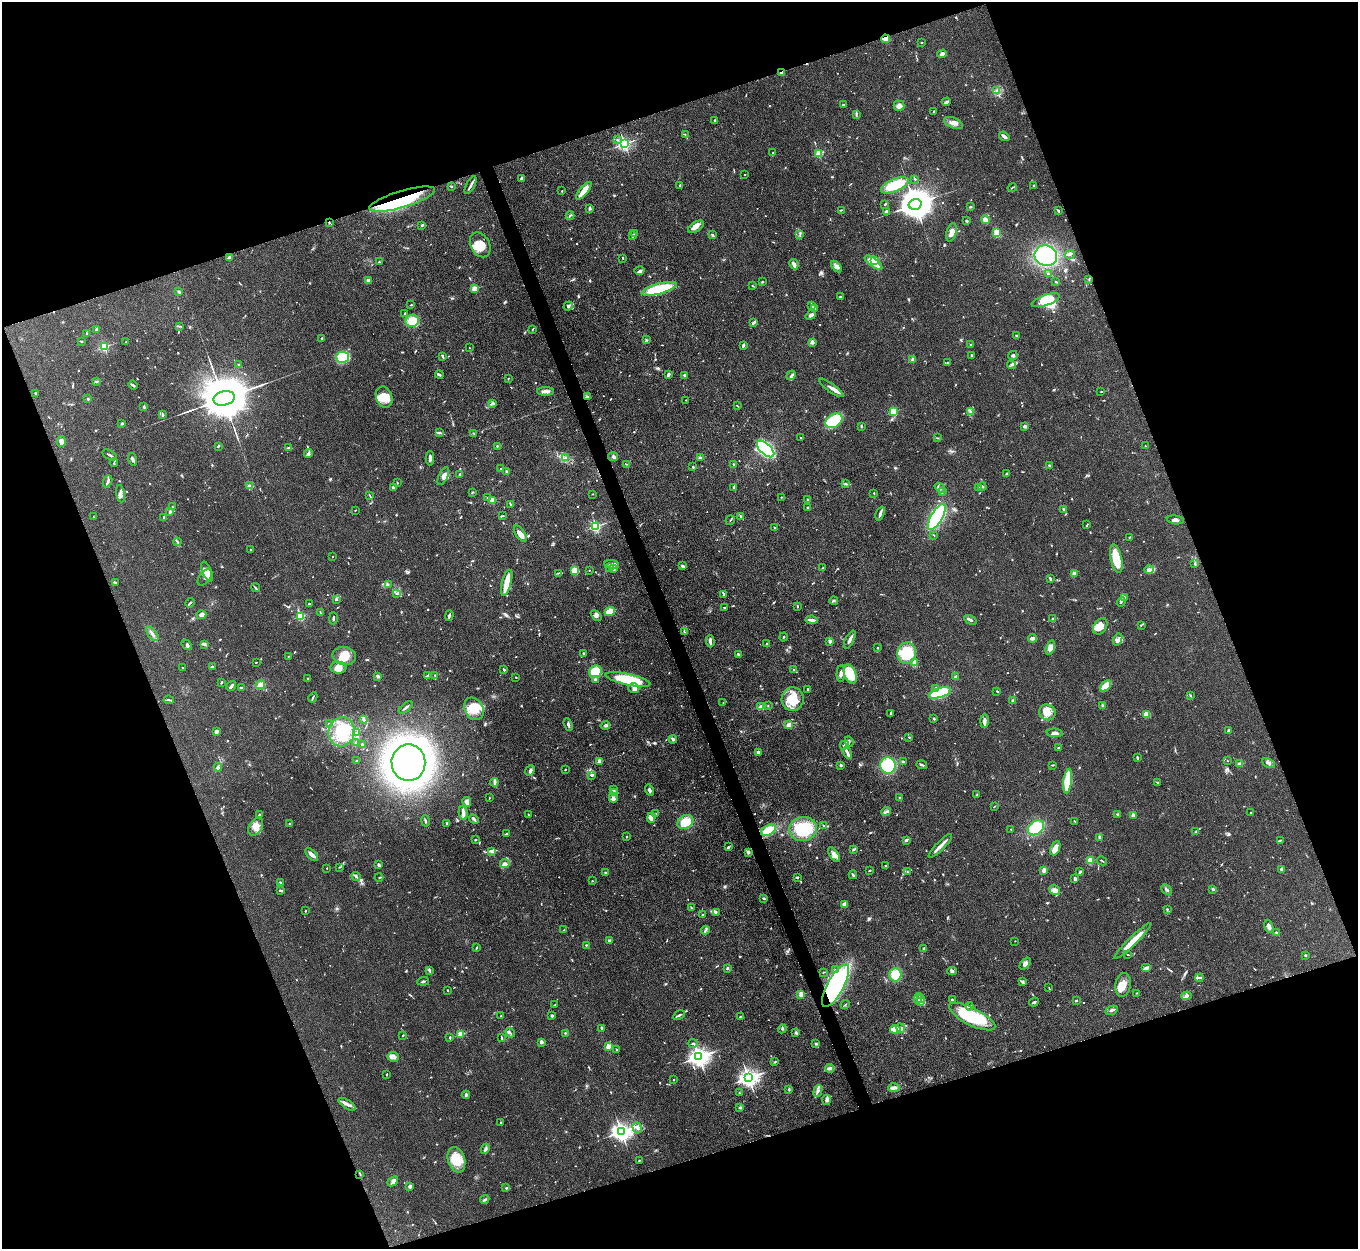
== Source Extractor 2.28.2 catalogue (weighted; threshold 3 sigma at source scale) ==
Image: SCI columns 2-5424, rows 277-5262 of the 5427 x 5413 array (HDU 1 of 3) = the unmasked area's bounding box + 8 px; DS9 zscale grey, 4 x 4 block average (1 PNG px = mean of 4 x 4 image px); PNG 1360 x 1251 px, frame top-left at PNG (2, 2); each listed source drawn as its Kron ellipse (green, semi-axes under 4 px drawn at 4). Shown black and unused: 40% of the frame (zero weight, under 3 of 4 exposures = <1% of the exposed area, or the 3 px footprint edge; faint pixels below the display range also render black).
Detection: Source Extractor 2.28.2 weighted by HDU 2 'WHT'. Background 0.107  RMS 0.0065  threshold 0.0295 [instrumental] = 3 sigma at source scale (4.5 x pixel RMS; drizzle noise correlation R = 1.50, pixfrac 1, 0.05/0.05 arcsec/px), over >= 5 px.
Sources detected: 1043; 7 too faint to see at this stretch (4 x 4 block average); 7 inside a brighter object's white glare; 3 cosmic-ray / hot-pixel residue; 7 long thin detections or spike segments (spike, bleed or trail) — neither listed nor drawn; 35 coinciding with a brighter row at this scale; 76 inside a brighter listed object's ellipse — not listed separately; of the other 908, all 500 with FLUX_AUTO >= 2.43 (the completeness limit of this list) listed and drawn (408 fainter detections not listed), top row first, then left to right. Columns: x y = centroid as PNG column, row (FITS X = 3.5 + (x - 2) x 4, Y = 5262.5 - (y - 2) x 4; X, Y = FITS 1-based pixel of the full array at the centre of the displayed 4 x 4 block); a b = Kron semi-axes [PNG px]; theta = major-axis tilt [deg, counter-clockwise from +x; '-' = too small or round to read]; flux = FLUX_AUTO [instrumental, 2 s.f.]
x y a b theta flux
885 39 4 3 - 10
921 42 2 2 - 4.3
942 54 5 3 - 13
782 73 3 2 - 13
997 91 3 2 - 5.4
946 102 4 3 - 9.1
843 105 2 2 - 5.7
899 106 5 5 - 15
933 112 2 2 - 4.2
856 114 4 2 - 5.2
715 121 3 2 - 3.7
953 123 10 5 -23 22
685 135 3 2 - 2.5
1004 136 5 2 - 14
617 140 2 2 - 3
624 144 2 2 - 870
773 153 3 2 - 2.4
819 153 2 2 - 210
745 174 2 2 - 2.6
521 178 3 2 - 6.5
915 179 3 2 - 2.7
471 185 10 2 62 11
680 185 2 2 - 8.1
895 185 15 6 23 110
451 186 3 2 - 4.4
1034 186 2 2 - 9
1012 187 4 2 - 3.4
562 191 2 2 - 2.8
584 191 11 3 50 49
402 199 34 8 17 270
885 204 3 2 - 3.3
915 204 6 5 - 9300
970 207 3 2 - 3.4
590 208 4 2 - 4.4
841 210 3 2 - 3.5
886 211 2 2 - 29
1058 211 3 2 - 5.4
570 216 4 2 - 4.7
985 220 5 4 - 17
966 221 3 2 - 4
329 222 3 2 - 4
422 225 4 3 - 5.7
696 227 8 4 32 22
951 232 9 5 75 24
997 233 4 3 - 62
634 234 3 2 - 2.5
800 234 4 2 - 3.5
712 235 3 2 - 5
632 236 2 2 - 21
480 245 13 9 -61 60
1070 254 5 2 - 6
1046 256 11 10 - 300
229 258 2 2 - 65
623 258 3 2 - 3.2
875 260 2 2 - 180
379 262 2 2 - 4.3
873 263 10 3 -36 56
794 264 5 3 - 18
836 267 6 4 -52 13
639 271 5 3 - 8.2
1048 274 3 2 - 3.4
1089 280 3 2 - 2.6
369 281 3 2 - 5
762 282 2 2 - 3.2
1056 282 2 2 - 3.6
753 286 3 2 - 2.9
475 289 2 2 - 140
659 289 18 5 15 180
179 292 3 3 - 4.8
840 297 2 2 - 4.9
1045 300 14 5 19 57
411 305 3 2 - 3
568 306 5 2 - 12
812 306 3 3 - 4.7
814 309 2 2 - 3.2
404 313 3 2 - 3.3
811 315 6 3 39 9.8
412 321 7 6 - 64
753 322 4 2 - 10
179 326 3 2 - 2.8
96 329 3 2 - 9.3
533 329 4 2 - 2.8
87 334 2 2 - 4.3
1016 336 3 2 - 3.2
322 338 2 2 - 3.2
646 340 3 2 - 2.8
81 341 2 2 - 2.7
126 342 2 2 - 6.5
812 342 2 2 - 72
743 345 4 2 - 8.4
971 345 2 2 - 4.9
104 347 2 2 - 380
469 348 2 2 - 3.7
442 356 4 2 - 6.7
971 356 3 2 - 4.9
1013 356 4 3 - 8.4
342 357 6 5 - 110
913 360 2 2 - 82
948 362 2 2 - 2.5
238 364 2 2 - 3.6
1011 365 4 2 - 6.9
439 374 4 3 - 6.5
668 375 4 3 - 9.4
684 375 2 2 - 15
791 375 5 2 - 7.6
508 378 2 2 - 2.9
96 382 3 2 - 3.3
133 385 5 2 - 6.1
831 388 14 2 -36 17
545 391 8 3 1 17
1101 392 2 2 - 2.8
35 393 2 2 - 2.6
384 397 11 8 -70 59
588 397 3 2 - 4.5
224 398 11 7 14 28000
88 399 2 2 - 5.5
686 400 2 2 - 5.1
493 403 4 2 - 4.5
737 406 4 2 - 3.1
144 407 2 2 - 4.9
894 412 2 2 - 240
970 412 3 2 - 3
162 415 2 2 - 2.7
834 421 9 6 34 160
122 423 3 2 - 4.4
861 426 4 2 - 3.8
1025 426 4 3 - 8.9
440 433 4 2 - 5.6
474 433 2 2 - 2.6
801 438 2 2 - 2.9
938 438 3 2 - 2.8
61 441 5 3 - 24
218 446 3 2 - 3
497 446 2 2 - 4.8
1145 446 2 2 - 4.7
289 448 4 2 - 8.7
766 449 10 5 -43 480
308 454 4 3 - 7.8
109 455 8 2 -30 10
565 457 2 2 - 3.1
613 457 5 3 - 8.5
430 458 7 2 -90 14
700 458 4 2 - 4.9
132 459 6 3 -73 9.8
114 463 4 2 - 3.6
626 464 3 2 - 3.7
734 465 3 2 - 4.9
1050 465 4 2 - 4.6
693 467 2 2 - 17
500 469 2 2 - 2.5
506 471 2 2 - 3.4
1006 474 3 2 - 3.9
459 475 2 2 - 7.9
443 476 10 4 65 19
107 481 6 2 63 8.9
397 483 2 2 - 2.8
846 484 3 2 - 5
249 486 4 3 - 7
982 486 4 2 - 5.6
393 487 3 2 - 7.9
734 487 4 2 - 4.9
940 488 5 2 - 7.4
979 488 2 2 - 9.8
472 492 3 2 - 3
943 492 2 2 - 2.7
874 493 2 2 - 3.3
120 494 9 3 -81 16
592 494 2 2 - 5.8
370 495 3 2 - 3
781 497 2 2 - 2.5
487 498 2 2 - 2.9
492 500 2 2 - 150
807 500 3 2 - 4.3
510 504 4 2 - 4.1
172 507 3 2 - 3.7
808 508 3 2 - 4.6
1063 509 3 2 - 4.4
355 510 2 2 - 2.9
170 511 2 2 - 14
880 513 7 2 68 16
502 516 4 2 - 4.7
741 516 3 2 - 8.4
93 517 2 2 - 2.6
163 517 3 2 - 2.7
937 517 15 5 60 440
730 520 5 2 - 3.3
1175 520 8 2 -8 9.1
1087 525 3 2 - 3.8
596 526 2 2 - 570
775 528 3 2 - 4
520 534 9 4 -55 26
934 535 2 2 - 2.5
1129 537 3 2 - 2.7
177 542 4 2 - 5.2
251 550 2 2 - 6
332 557 2 2 - 3.5
1116 559 14 5 -78 100
612 564 7 3 -7 27
1195 564 3 2 - 5.7
682 566 4 3 - 7.2
610 568 4 2 - 3.7
823 568 3 2 - 2.5
613 569 4 2 - 5.3
1149 569 4 4 - 14
589 570 2 2 - 4.5
575 571 4 4 - 44
207 572 10 4 -68 28
558 573 4 2 - 4.6
1074 574 3 3 - 29
205 577 10 5 52 20
1051 579 3 2 - 3.9
115 582 3 2 - 5
507 583 13 4 75 53
388 585 2 2 - 3.6
255 588 4 2 - 4.6
396 594 2 2 - 2.6
724 594 3 2 - 3.9
1124 597 4 3 - 5.5
337 600 2 2 - 2.7
834 601 4 2 - 5.7
1121 602 5 2 - 3.8
190 603 5 2 - 6.9
310 604 3 2 - 2.6
797 606 3 2 - 3.3
725 607 3 2 - 4.6
610 611 5 4 - 48
320 613 4 2 - 3.6
201 615 5 3 - 18
449 615 5 2 - 8.3
301 616 2 2 - 330
596 616 6 4 -45 12
333 618 6 2 90 5.9
1053 619 3 3 - 10
812 620 6 2 -9 22
970 620 7 2 -31 11
1141 625 2 2 - 2.8
1100 626 9 6 56 44
684 632 3 2 - 3.1
152 634 8 3 -54 13
783 637 4 2 - 3.8
1032 638 4 2 - 20
1118 639 6 3 69 10
850 640 10 2 63 12
710 641 6 2 -87 14
829 642 3 3 - 5.3
204 644 4 2 - 5.1
766 644 3 2 - 2.7
187 645 6 4 -51 8.3
1050 647 7 4 72 23
878 648 2 2 - 8.5
584 653 2 2 - 4.6
907 653 11 9 82 140
738 655 3 2 - 6.7
344 656 12 9 -11 59
288 657 2 2 - 2.9
256 662 2 2 - 2.6
914 662 4 3 - 8.2
182 667 2 2 - 5.5
212 667 3 2 - 7.3
338 668 8 6 -4 36
504 670 3 2 - 4.7
793 670 2 2 - 9.6
595 672 6 6 - 93
841 674 8 3 86 12
850 674 10 6 -69 110
428 675 2 2 - 2.8
435 675 3 2 - 3.9
378 676 3 3 - 6
516 677 2 2 - 2.9
956 677 4 3 - 7
308 678 2 2 - 8.9
595 680 2 2 - 19
628 680 23 5 -12 210
222 682 2 2 - 6.3
260 685 5 4 - 22
231 686 5 2 - 15
1105 686 7 4 42 52
241 688 4 2 - 5.6
634 688 5 5 - 19
936 689 3 3 - 7.3
808 690 2 2 - 8
997 691 2 2 - 3.4
940 693 11 4 17 240
1190 696 2 2 - 3.8
313 697 5 2 - 5.7
793 699 12 11 - 110
169 700 5 2 - 5.8
1013 701 2 2 - 14
723 703 2 2 - 2.5
768 705 2 2 - 2.7
1102 706 2 2 - 3.8
406 707 8 2 39 8
760 707 3 3 - 14
474 709 12 9 -60 64
1047 712 8 7 - 44
891 713 3 2 - 3.1
1146 714 3 2 - 25
934 718 2 2 - 4.1
363 719 4 2 - 10
984 721 7 2 89 19
329 724 3 2 - 3.4
568 724 7 2 -70 7.5
605 725 5 2 - 6.7
789 725 4 3 - 17
216 731 3 2 - 14
1228 731 3 3 - 7.3
342 732 14 13 - 160
357 732 3 2 - 3.8
1055 733 8 2 -4 15
909 737 3 2 - 2.7
673 739 4 3 - 8.7
849 742 5 2 - 5.6
356 743 3 2 - 3.5
362 745 3 2 - 5.8
845 745 4 3 - 9.3
1059 747 2 2 - 3.9
758 752 2 2 - 11
847 753 6 3 -71 9.4
1137 758 3 2 - 6.1
356 761 3 2 - 2.9
599 761 2 2 - 78
903 761 3 2 - 4.5
1227 761 2 2 - 7.5
408 763 18 17 - 3800
1268 763 7 3 -26 11
1240 764 3 2 - 13
841 765 2 2 - 28
888 765 8 7 - 170
922 765 5 2 - 7
1052 765 4 2 - 2.9
218 767 4 3 - 8
565 769 2 2 - 3
530 770 6 3 49 10
592 775 4 3 - 7
1068 781 12 4 83 110
494 782 4 2 - 6.9
1157 782 3 2 - 2.9
614 790 3 2 - 4.2
650 790 5 2 - 9.5
615 792 2 2 - 2.5
977 795 3 2 - 2.5
899 797 2 2 - 3.2
489 798 2 2 - 3.2
613 798 5 3 - 10
467 802 5 3 - 23
994 806 3 2 - 3.1
886 812 5 2 - 7.6
463 813 7 3 -80 24
1250 813 2 2 - 7.6
528 814 2 2 - 2.8
656 814 2 2 - 2.8
1118 814 2 2 - 7.6
260 815 2 2 - 10
1133 815 2 2 - 58
651 818 5 4 - 11
474 819 5 3 - 8.4
425 821 6 2 -77 5.7
685 822 8 6 30 66
1075 822 4 2 - 4
447 823 3 2 - 4.8
289 824 2 2 - 5.5
824 826 2 2 - 3
256 827 9 6 57 33
1036 828 9 6 36 110
803 829 14 12 6 160
1011 829 2 2 - 2.9
768 830 8 5 27 85
1195 832 4 2 - 2.7
506 834 3 2 - 4.3
626 837 2 2 - 2.6
1099 837 2 2 - 8.3
475 840 3 2 - 3
906 840 4 3 - 5.8
1280 840 3 2 - 4
940 846 16 3 45 23
728 847 4 2 - 6
1055 848 7 4 67 25
853 849 3 2 - 6
491 852 4 3 - 6.1
748 852 3 3 - 8.2
312 855 8 2 -45 22
834 855 8 3 -55 20
1090 860 3 3 - 23
1102 861 5 2 - 3.1
505 864 4 3 - 13
379 865 3 3 - 9.3
885 866 2 2 - 3.4
339 867 3 2 - 2.8
327 868 2 2 - 5.1
1281 869 3 2 - 15
870 870 3 2 - 3.4
1044 870 4 2 - 17
907 872 3 2 - 3.2
1080 872 3 2 - 5.4
606 873 2 2 - 9.8
853 875 4 2 - 5.9
356 876 5 2 - 5.8
797 877 2 2 - 4.7
379 878 4 2 - 3.2
1075 879 4 3 - 5.2
592 881 2 2 - 3
280 882 4 2 - 3.6
1213 889 3 2 - 5.7
1055 890 6 4 -38 18
1167 890 6 2 -43 7.7
281 891 4 2 - 5.5
764 898 2 2 - 8.3
845 904 3 3 - 26
691 908 3 2 - 3.5
1167 909 2 2 - 2.6
305 911 2 2 - 9.4
716 912 2 2 - 2.5
703 914 3 2 - 3.1
1269 926 7 3 -71 15
564 930 2 2 - 4.9
705 930 4 2 - 4.7
1276 933 3 2 - 4.9
609 941 2 2 - 36
1015 941 2 2 - 3.1
1133 941 25 3 44 69
586 945 2 2 - 3.9
476 947 3 2 - 2.8
924 948 4 2 - 4
1128 955 3 2 - 2.9
1305 955 2 2 - 15
1025 964 7 4 48 18
727 968 4 2 - 4.7
1146 968 5 3 - 9.2
835 970 2 2 - 5.1
429 971 4 2 - 5.4
952 971 5 3 - 6.7
823 972 2 2 - 2.5
895 975 7 6 - 72
1199 978 4 2 - 7.4
423 981 6 2 6 6.4
1023 982 4 2 - 3.4
1123 985 12 7 80 45
836 986 24 8 62 600
1049 988 3 2 - 3.3
448 990 2 2 - 5.3
1136 993 2 2 - 2.6
801 994 2 2 - 130
1187 996 5 3 - 8.4
918 998 5 3 - 11
921 998 3 2 - 5.8
952 1000 3 2 - 5
921 1001 4 2 - 7
1076 1001 2 2 - 5.5
1034 1002 5 2 - 6
845 1004 5 2 - 2.9
555 1005 4 2 - 2.6
969 1006 4 2 - 6
1111 1010 6 2 24 10
679 1015 6 2 29 6.3
501 1016 2 2 - 2.6
552 1016 3 2 - 6.1
740 1017 2 2 - 8.2
972 1017 25 8 -26 250
602 1028 3 2 - 6.1
901 1028 5 2 - 6.7
782 1029 4 2 - 3.6
895 1029 5 3 - 58
795 1032 2 2 - 2.7
510 1033 5 2 - 4.6
565 1033 2 2 - 2.6
461 1034 2 2 - 180
403 1035 2 2 - 4.3
501 1037 3 2 - 3.7
450 1038 3 2 - 4.3
541 1042 2 2 - 53
693 1043 4 2 - 4.7
816 1044 3 3 - 4.7
608 1046 2 2 - 110
616 1049 3 2 - 2.5
393 1057 5 5 - 16
699 1057 3 3 - 2200
775 1062 3 2 - 3.6
830 1068 4 4 - 9.8
387 1074 2 2 - 2.7
748 1078 3 3 - 2200
674 1080 2 2 - 3.1
894 1088 6 3 3 12
789 1089 2 2 - 3.9
818 1091 6 3 66 11
739 1093 2 2 - 2.9
466 1095 4 3 - 8
826 1100 5 4 - 11
347 1104 10 3 -33 14
739 1107 3 2 - 3.4
501 1122 2 2 - 3.1
637 1128 5 2 - 9.1
621 1132 3 3 - 2100
485 1149 5 2 - 9.6
456 1160 13 8 -72 74
639 1160 2 2 - 3.1
360 1174 2 2 - 2.5
393 1181 6 3 41 9.8
410 1186 3 2 - 17
506 1188 2 2 - 3.5
485 1200 5 2 - 5.4
Overlapping masked pixels (flux is a lower limit): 4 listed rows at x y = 782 73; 402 199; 329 222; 836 986
Diffuse or blended objects may show on this block-average render without a row.